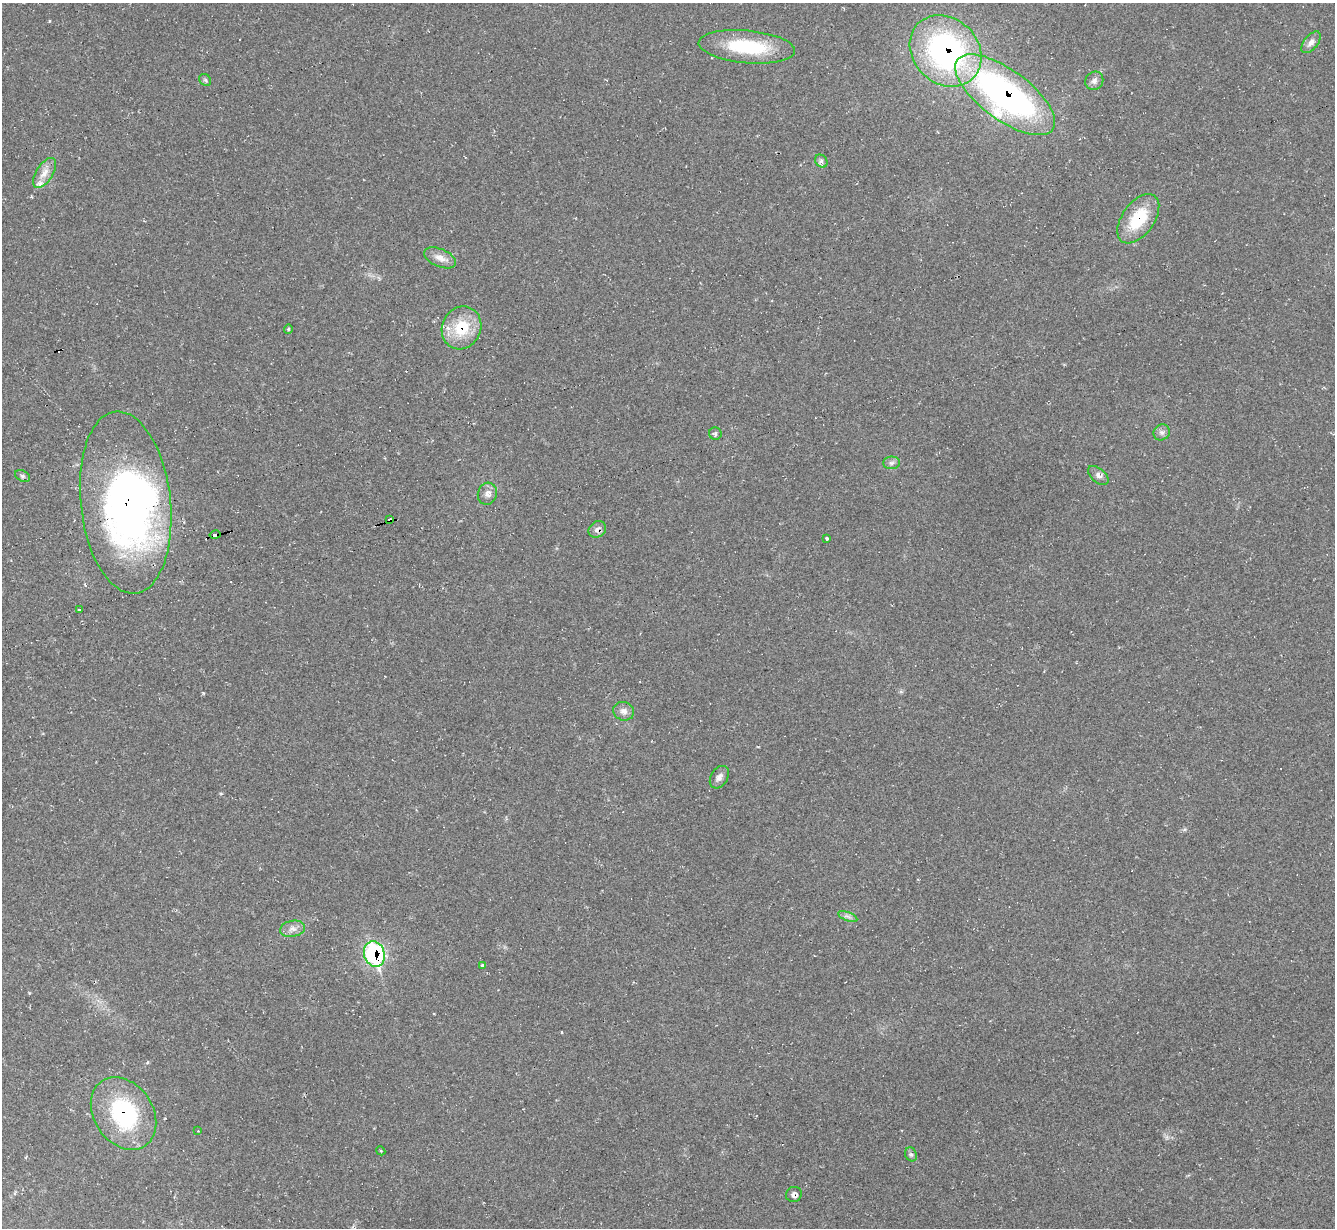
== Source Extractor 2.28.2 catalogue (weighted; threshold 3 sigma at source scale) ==
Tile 7 of 4 x 4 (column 3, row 2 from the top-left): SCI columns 2670-4002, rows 2722-3947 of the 5336 x 5318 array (HDU 1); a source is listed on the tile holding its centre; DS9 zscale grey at full resolution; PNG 1337 x 1230 px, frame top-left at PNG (2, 3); each listed source drawn as its Kron ellipse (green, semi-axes under 4 px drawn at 4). Shown black and unused: <1% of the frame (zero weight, under 2 of 3 exposures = <1% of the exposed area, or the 3 px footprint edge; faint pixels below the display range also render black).
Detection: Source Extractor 2.28.2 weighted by HDU 2 'WHT'; one run over the whole footprint, this tile lists its part. Background 0.0503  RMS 0.0068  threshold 0.0305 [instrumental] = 3 sigma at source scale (4.5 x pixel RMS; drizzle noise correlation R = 1.50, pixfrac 1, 0.05/0.05 arcsec/px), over >= 5 px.
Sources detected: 40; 1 inside a brighter object's white glare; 2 cosmic-ray / hot-pixel residue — neither listed nor drawn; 2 inside a brighter listed object's ellipse — not listed separately; the other 35 listed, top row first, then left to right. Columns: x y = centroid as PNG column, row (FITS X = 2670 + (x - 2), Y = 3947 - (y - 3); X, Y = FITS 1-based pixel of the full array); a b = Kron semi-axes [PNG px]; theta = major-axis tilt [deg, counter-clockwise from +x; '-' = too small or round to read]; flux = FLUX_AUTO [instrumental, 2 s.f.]
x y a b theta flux
1311 42 13 7 51 3.6
747 47 48 16 -5 43
946 51 39 32 -44 170
205 80 7 5 -46 1.2
1094 81 9 8 - 3
1005 95 59 25 -36 240
821 161 7 5 -49 1.9
45 173 17 8 58 6.5
1138 219 28 16 54 30
440 258 17 9 -24 5.6
461 328 22 19 65 25
288 329 4 4 - 0.81
1162 432 8 7 - 2.7
715 434 6 6 - 1.5
891 463 8 6 1 2.1
1098 475 12 7 -41 3.2
22 476 8 5 -27 1.4
487 494 11 9 75 4.1
126 502 91 45 -84 300
390 520 4 3 - 1.1
597 529 9 7 33 3.2
215 535 5 3 - 71
826 539 3 3 - 7.4
79 609 3 3 - 3.2
624 711 10 9 - 3.9
719 777 12 8 59 3.6
848 916 10 3 -21 1.6
293 929 12 8 10 4.3
374 954 13 10 -73 100
482 965 3 3 - 0.59
123 1113 39 29 -56 70
198 1131 2 2 - 0.53
381 1151 5 3 - 0.62
911 1154 7 5 -67 1.5
794 1194 8 7 - 2.6
Overlapping masked pixels (flux is a lower limit): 10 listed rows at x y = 946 51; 1005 95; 1138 219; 461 328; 126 502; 390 520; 597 529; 215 535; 374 954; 123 1113